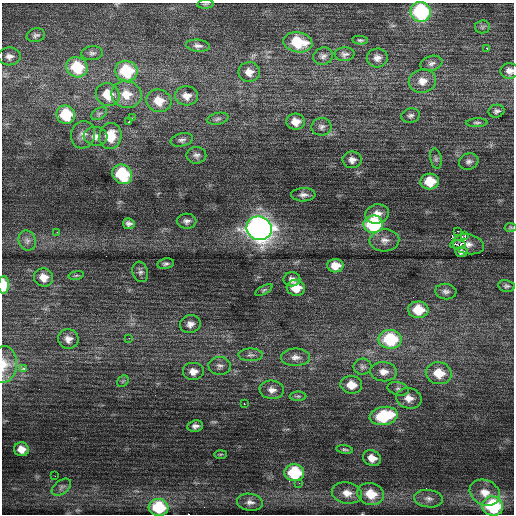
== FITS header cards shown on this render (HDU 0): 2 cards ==
NAXIS1  =                  512 / Axis length
NAXIS2  =                  512 / Axis length

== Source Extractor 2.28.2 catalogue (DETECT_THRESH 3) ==
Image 512 x 512 px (HDU 0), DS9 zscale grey, 1 PNG px = 1 image px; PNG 516 x 516 px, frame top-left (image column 1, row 512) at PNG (2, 3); each listed source drawn as its Kron ellipse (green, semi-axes under 4 px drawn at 4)
Background 1.68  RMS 0.92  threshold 2.76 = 3 sigma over >= 5 px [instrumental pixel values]
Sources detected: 108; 1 with non-positive FLUX_AUTO (blend fragments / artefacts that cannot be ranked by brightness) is neither listed nor drawn; the other 107 listed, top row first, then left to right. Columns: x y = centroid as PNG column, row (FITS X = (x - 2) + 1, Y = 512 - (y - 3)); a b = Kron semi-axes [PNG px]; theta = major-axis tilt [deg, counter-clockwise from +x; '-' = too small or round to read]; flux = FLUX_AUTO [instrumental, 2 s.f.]
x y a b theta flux
205 4 8 3 4 91
421 12 10 9 - 7600
482 27 7 6 - 130
36 35 9 6 13 190
360 40 8 4 -4 110
298 42 14 10 -9 2500
198 46 12 6 -6 240
487 48 3 3 - 330
92 53 10 7 4 210
345 54 10 7 1 210
9 56 11 9 -2 340
323 56 10 8 22 250
377 58 10 9 - 370
431 63 11 7 17 290
77 67 11 10 - 2800
126 71 11 10 - 3400
510 71 9 8 - 350
249 72 11 10 - 540
422 81 14 11 10 730
126 94 15 13 -10 1100
108 95 12 11 - 1400
187 96 11 9 -3 530
159 101 12 11 - 950
496 111 8 6 11 170
99 114 9 5 30 150
66 115 9 9 - 3000
411 116 9 7 13 190
132 118 3 3 - 64
218 119 11 6 13 180
129 122 2 2 - 390
296 122 9 8 - 650
477 123 11 4 1 130
321 127 10 9 - 260
83 135 14 12 75 490
96 136 12 9 -4 460
110 136 13 11 80 1500
182 140 11 6 12 220
196 155 10 8 -3 250
436 159 10 5 -78 170
352 160 9 8 - 350
469 161 10 8 19 250
122 174 10 9 - 4300
430 181 9 8 - 1700
303 195 12 6 1 300
377 214 12 9 13 600
187 221 10 7 -3 260
129 224 6 5 - 220
373 224 10 8 7 6200
511 227 6 4 -3 78
259 228 13 11 -17 47000
458 231 2 2 - 4800
57 232 3 2 - 49
465 235 3 3 - 630
384 240 15 11 3 510
27 241 10 8 -68 310
458 244 8 4 3 890
468 244 16 10 -12 420
461 252 6 5 - 210
166 264 8 5 10 160
335 266 8 6 1 740
140 272 10 7 -73 220
76 275 8 4 9 95
44 277 10 9 - 640
292 279 8 7 - 270
4 285 9 5 89 1500
506 286 8 5 -10 150
296 288 9 8 - 1200
264 290 9 4 27 100
446 292 11 8 -7 250
418 310 10 8 -3 1600
190 324 10 9 - 370
129 338 3 3 - 38
68 339 10 10 - 430
390 339 11 9 -3 4200
251 355 12 6 0 230
295 357 14 8 0 410
4 364 18 13 85 920
220 366 11 9 -3 270
363 367 9 8 - 220
23 368 3 3 - 270
193 372 11 9 0 550
384 372 13 9 -6 530
439 373 13 11 -10 1300
123 381 6 5 - 110
351 385 11 8 -7 930
398 389 11 6 -14 210
272 390 12 9 -7 420
298 396 8 4 0 120
409 398 13 10 -14 560
244 404 2 2 - 630
384 416 14 9 11 3800
195 426 8 5 9 250
21 449 7 7 - 590
345 449 8 4 -9 120
221 454 6 3 1 68
372 458 9 7 -22 620
294 473 10 8 -6 3600
55 476 2 2 - 39
299 483 3 3 - 87
61 487 11 7 36 240
347 493 15 10 -10 670
485 493 15 12 -26 890
371 494 13 11 -16 1300
429 499 14 8 -7 390
250 502 13 8 -8 350
493 506 10 9 - 5000
158 507 10 8 -5 3400
At the frame edge (FLAGS 8, measured only in part): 4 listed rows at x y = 421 12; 510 71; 4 285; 4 364
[1 non-positive-flux detection neither listed nor drawn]